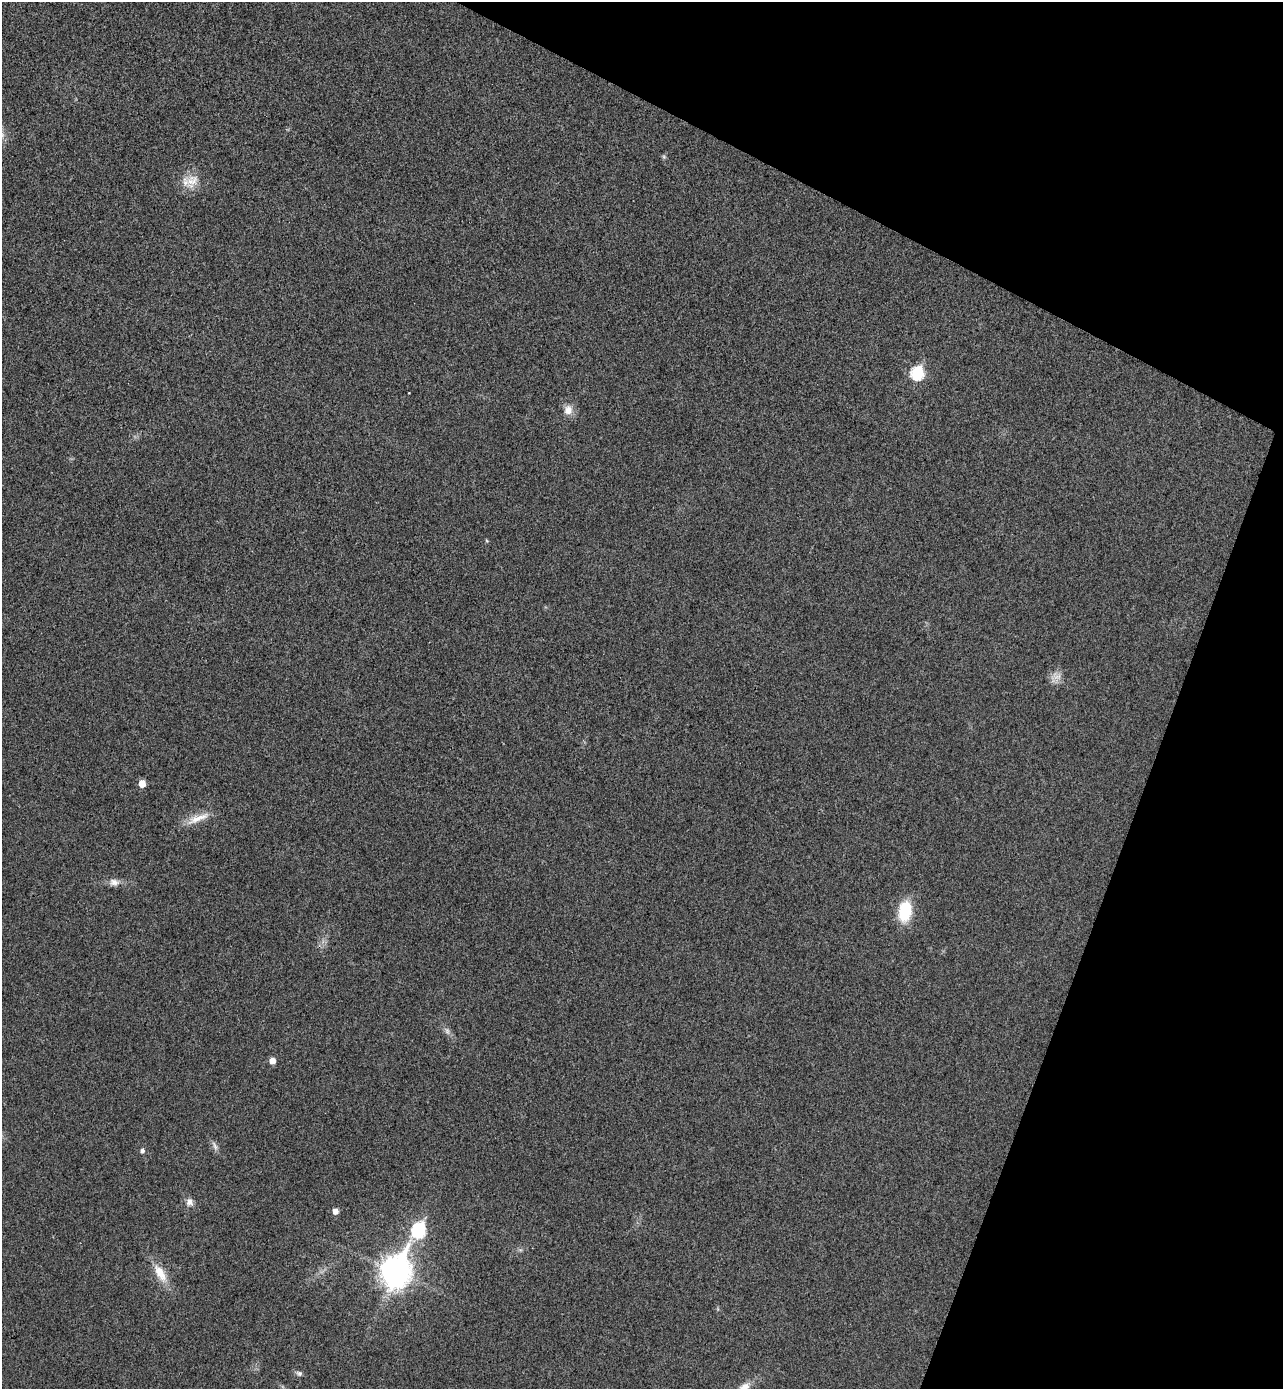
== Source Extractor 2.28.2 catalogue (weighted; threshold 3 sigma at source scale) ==
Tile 8 of 4 x 4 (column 4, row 2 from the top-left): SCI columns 4036-5316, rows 2804-4190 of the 5641 x 5604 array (HDU 1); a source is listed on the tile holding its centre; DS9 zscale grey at full resolution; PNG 1285 x 1391 px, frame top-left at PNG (2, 2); no overlay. Shown black and unused: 20% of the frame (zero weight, under 3 of 4 exposures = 6% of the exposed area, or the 3 px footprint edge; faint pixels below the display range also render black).
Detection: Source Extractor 2.28.2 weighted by HDU 2 'WHT'; one run over the whole footprint, this tile lists its part. Background 0.0198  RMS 0.0062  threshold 0.028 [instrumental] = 3 sigma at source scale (4.5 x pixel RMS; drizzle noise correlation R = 1.50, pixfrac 1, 0.05/0.05 arcsec/px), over >= 5 px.
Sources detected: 22; all 22 listed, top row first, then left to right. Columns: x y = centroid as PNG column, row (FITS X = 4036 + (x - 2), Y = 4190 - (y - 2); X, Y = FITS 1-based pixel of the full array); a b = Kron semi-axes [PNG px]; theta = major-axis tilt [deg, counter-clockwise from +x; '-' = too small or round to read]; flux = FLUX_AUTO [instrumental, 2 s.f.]
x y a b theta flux
664 157 7 5 71 1.1
192 181 22 17 54 11
917 373 7 7 - 69
568 410 13 11 84 6.2
486 540 5 3 - 0.64
1056 677 17 13 55 5.8
142 784 5 5 - 9
198 818 35 9 21 10
114 882 15 10 1 4.7
905 911 18 11 81 34
447 1031 11 8 -61 2.8
272 1061 6 5 - 5.4
215 1146 16 6 -62 2.9
142 1151 6 5 - 2.1
190 1202 10 8 88 3.9
335 1211 6 5 - 4.5
419 1230 10 7 60 87
520 1250 6 5 - 1.2
396 1271 13 10 70 900
160 1273 28 12 -59 13
299 1373 10 7 -10 2
744 1387 21 11 41 8.8
Isophote crosses this tile's border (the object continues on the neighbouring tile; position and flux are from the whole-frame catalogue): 1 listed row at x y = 744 1387